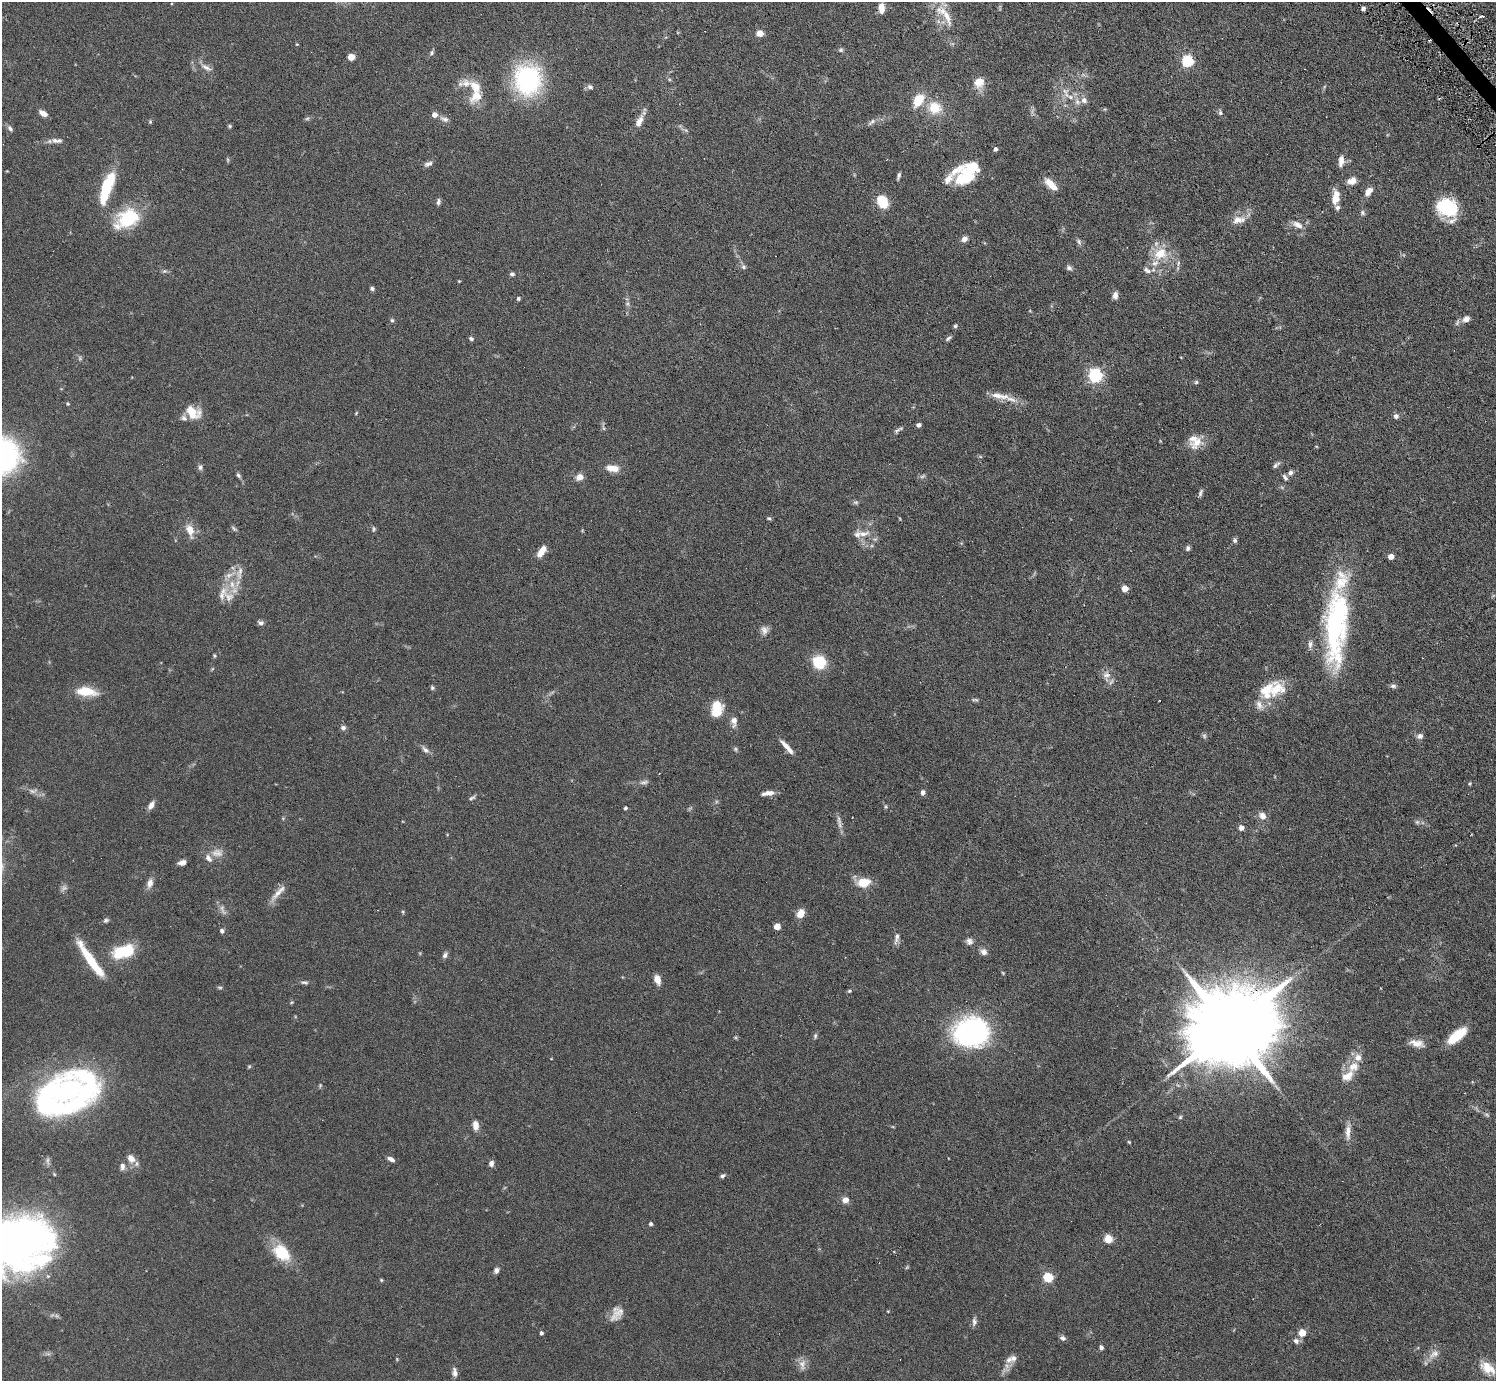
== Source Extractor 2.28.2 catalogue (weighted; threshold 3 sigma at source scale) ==
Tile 10 of 4 x 4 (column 2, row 3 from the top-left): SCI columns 1495-2988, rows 1676-3054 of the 5977 x 5967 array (HDU 1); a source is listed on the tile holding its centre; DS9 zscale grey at full resolution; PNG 1498 x 1383 px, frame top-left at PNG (2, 2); no overlay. Shown black and unused: <1% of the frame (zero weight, under 3 of 6 exposures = <1% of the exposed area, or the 3 px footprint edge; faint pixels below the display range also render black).
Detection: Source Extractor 2.28.2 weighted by HDU 2 'WHT'; one run over the whole footprint, this tile lists its part. Background 0.123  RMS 0.005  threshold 0.0202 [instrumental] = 3 sigma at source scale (4.09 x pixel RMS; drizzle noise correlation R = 1.36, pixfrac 0.8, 0.05/0.05 arcsec/px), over >= 5 px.
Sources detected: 236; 13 too faint to see at this stretch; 5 inside a brighter object's white glare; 2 cosmic-ray / hot-pixel residue — not listed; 24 inside a brighter listed object's ellipse — not listed separately; the other 192 listed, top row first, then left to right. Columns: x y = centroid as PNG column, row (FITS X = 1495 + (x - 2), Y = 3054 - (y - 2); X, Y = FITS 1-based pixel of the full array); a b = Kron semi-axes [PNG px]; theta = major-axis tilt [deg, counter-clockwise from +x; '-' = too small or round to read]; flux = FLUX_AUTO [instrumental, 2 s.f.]
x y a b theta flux
881 8 12 7 90 3.5
1363 9 4 4 - 1.5
946 16 33 9 -68 8.4
1482 16 4 2 - 1.1
760 33 6 6 - 3.7
297 44 4 3 - 0.39
841 50 6 6 - 0.83
432 53 7 5 55 0.82
351 57 5 5 - 4.6
1187 61 5 5 - 50
206 67 19 6 -27 2.6
528 80 25 22 -88 65
979 82 13 12 - 5.2
466 83 23 10 3 4.6
590 87 8 6 -18 1.2
1064 91 12 7 -39 2.6
476 96 20 12 40 6.8
918 100 11 7 60 12
1084 100 8 7 - 1.9
935 108 18 16 -13 9.3
43 113 9 5 -32 2.7
1220 113 7 5 90 0.9
434 115 5 5 - 3.2
307 118 6 4 2 0.69
444 119 11 7 -13 1.7
639 121 18 8 64 3.7
150 122 5 4 - 0.52
871 122 13 5 38 1.4
230 126 5 5 - 0.56
10 128 9 6 -58 1.3
57 141 17 7 -1 2.4
995 149 4 4 - 1.3
1341 161 14 6 83 3
428 164 12 6 21 1.5
972 167 32 17 18 14
899 176 9 3 76 0.96
1352 181 9 7 22 3.7
1051 184 17 7 -43 5.1
107 188 36 10 71 21
1368 192 11 6 51 3.3
1335 197 16 7 84 6.3
438 202 8 5 80 1.1
882 202 13 9 -62 10
1447 208 21 16 -42 26
1362 213 7 5 -57 0.93
128 218 30 22 24 21
1239 220 19 10 8 4.6
1298 225 15 7 -27 3
964 239 8 6 25 1.9
1079 242 9 5 -67 1.1
1160 254 18 15 19 9.9
1178 263 8 3 78 0.78
744 267 6 5 - 0.91
1069 268 8 6 -11 1.1
1147 270 12 7 -32 1.9
164 271 7 5 1 0.83
512 274 6 5 - 0.97
459 281 4 3 - 0.32
372 289 5 4 - 0.97
1115 295 8 6 -88 2.3
518 299 4 4 - 0.73
627 304 6 5 - 0.87
1466 319 11 8 35 2.5
392 320 6 5 - 0.65
955 326 6 4 63 0.65
948 338 9 4 38 0.96
471 339 6 5 - 0.89
1095 376 6 6 - 96
1196 382 5 5 - 0.72
1011 399 21 7 -17 4.2
68 404 4 4 - 0.64
193 412 17 12 -36 8.7
356 413 5 3 - 0.36
1396 416 6 6 - 1.4
919 425 5 4 - 1.2
898 430 15 4 31 1.1
1197 442 22 13 36 6.1
3 456 32 30 71 83
1276 465 10 5 43 1.1
200 467 7 6 - 1.1
612 468 16 8 -8 4.7
1290 472 7 6 - 1.3
238 475 7 5 -57 0.9
923 476 9 4 27 0.87
580 477 7 6 - 3.5
1285 477 9 5 -56 1.1
1200 493 10 4 71 1.1
856 502 8 5 0 0.85
769 518 6 4 -20 0.66
234 528 8 3 -45 0.74
374 529 8 4 85 0.7
190 530 15 8 -72 5
863 534 19 9 11 3.9
1235 540 6 6 - 0.97
1188 548 7 5 -82 1
541 553 10 6 53 4.5
1391 557 5 4 - 4.3
239 573 22 8 81 4.5
232 584 15 9 -71 5.4
1125 589 5 4 - 7.1
222 593 23 10 68 5.4
261 623 7 5 -37 1.3
1335 624 91 27 89 74
764 630 12 10 87 2.3
214 656 6 4 -90 0.51
819 662 12 11 - 15
1107 675 16 11 89 3.4
1393 686 8 6 -7 1.1
432 688 6 5 - 0.73
1276 689 28 22 42 13
86 691 24 10 -5 10
975 700 10 4 -5 0.77
717 709 17 12 79 9.8
734 721 12 7 -90 2.7
343 728 7 6 - 1.2
1420 736 8 6 27 1.6
787 747 21 5 -48 3.6
735 749 6 5 - 0.72
425 750 11 6 -43 1.7
644 782 13 5 9 1.5
1470 784 5 4 - 0.49
923 792 6 5 - 1.5
768 793 14 5 7 3
472 798 9 4 29 0.9
151 805 10 6 59 2.4
886 807 7 4 -84 0.57
625 808 4 4 - 0.75
1262 816 11 8 -43 2.8
839 820 14 5 -79 1.9
1241 828 4 4 - 3.1
208 858 11 7 -53 2.4
182 862 9 6 16 1.8
864 882 16 10 10 7.3
150 883 12 8 71 2.6
278 893 26 7 47 4
403 912 5 5 - 0.52
800 913 9 7 56 4.6
106 920 7 5 16 0.88
777 926 6 5 - 3.4
222 931 5 5 - 1.1
896 938 17 6 76 1.8
969 941 9 8 - 1.8
124 951 24 13 17 18
984 952 8 7 - 2.1
445 955 9 6 65 1.3
91 961 40 7 -56 17
1003 973 4 3 - 0.39
657 980 11 7 -72 3.3
304 982 11 5 -7 1.1
849 991 5 4 - 0.53
291 1002 6 3 19 0.43
1229 1027 32 18 34 8600
971 1032 31 26 7 85
815 1036 8 5 81 0.82
1457 1036 21 8 39 12
735 1037 6 4 -19 0.52
1417 1043 17 8 -12 3.8
249 1066 6 4 1 0.5
1353 1067 17 13 28 5.6
320 1085 6 5 - 0.54
68 1091 27 23 34 76
1180 1117 6 4 46 0.6
475 1125 11 7 -84 3.2
1348 1132 22 7 87 3.5
1129 1142 5 4 - 0.43
131 1158 10 8 -48 3.9
391 1159 9 5 -26 1.5
491 1164 6 5 - 1.9
122 1166 9 7 -90 1.6
722 1176 7 4 26 0.96
845 1200 7 7 - 2.8
651 1224 4 4 - 0.99
1108 1239 5 5 - 17
7 1241 67 47 3 320
282 1253 23 16 -42 14
496 1270 7 6 - 1.5
1048 1278 5 5 - 27
381 1280 5 4 - 0.49
888 1311 4 3 - 0.34
617 1314 19 12 58 4.7
974 1321 11 6 86 1.5
541 1333 4 4 - 1.1
1302 1333 6 5 - 6.5
1063 1338 8 6 -25 1.3
1296 1341 8 7 - 1.6
1101 1347 6 5 - 1
1434 1354 16 9 37 3.7
397 1359 5 3 - 0.36
1009 1360 11 9 35 2.7
802 1364 16 9 -88 2.9
1487 1368 20 12 -41 7.5
455 1372 12 6 -82 1.8
Overlapping masked pixels (flux is a lower limit): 1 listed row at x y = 1229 1027
Isophote crosses this tile's border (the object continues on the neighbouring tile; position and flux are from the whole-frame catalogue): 3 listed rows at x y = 946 16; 3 456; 7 1241